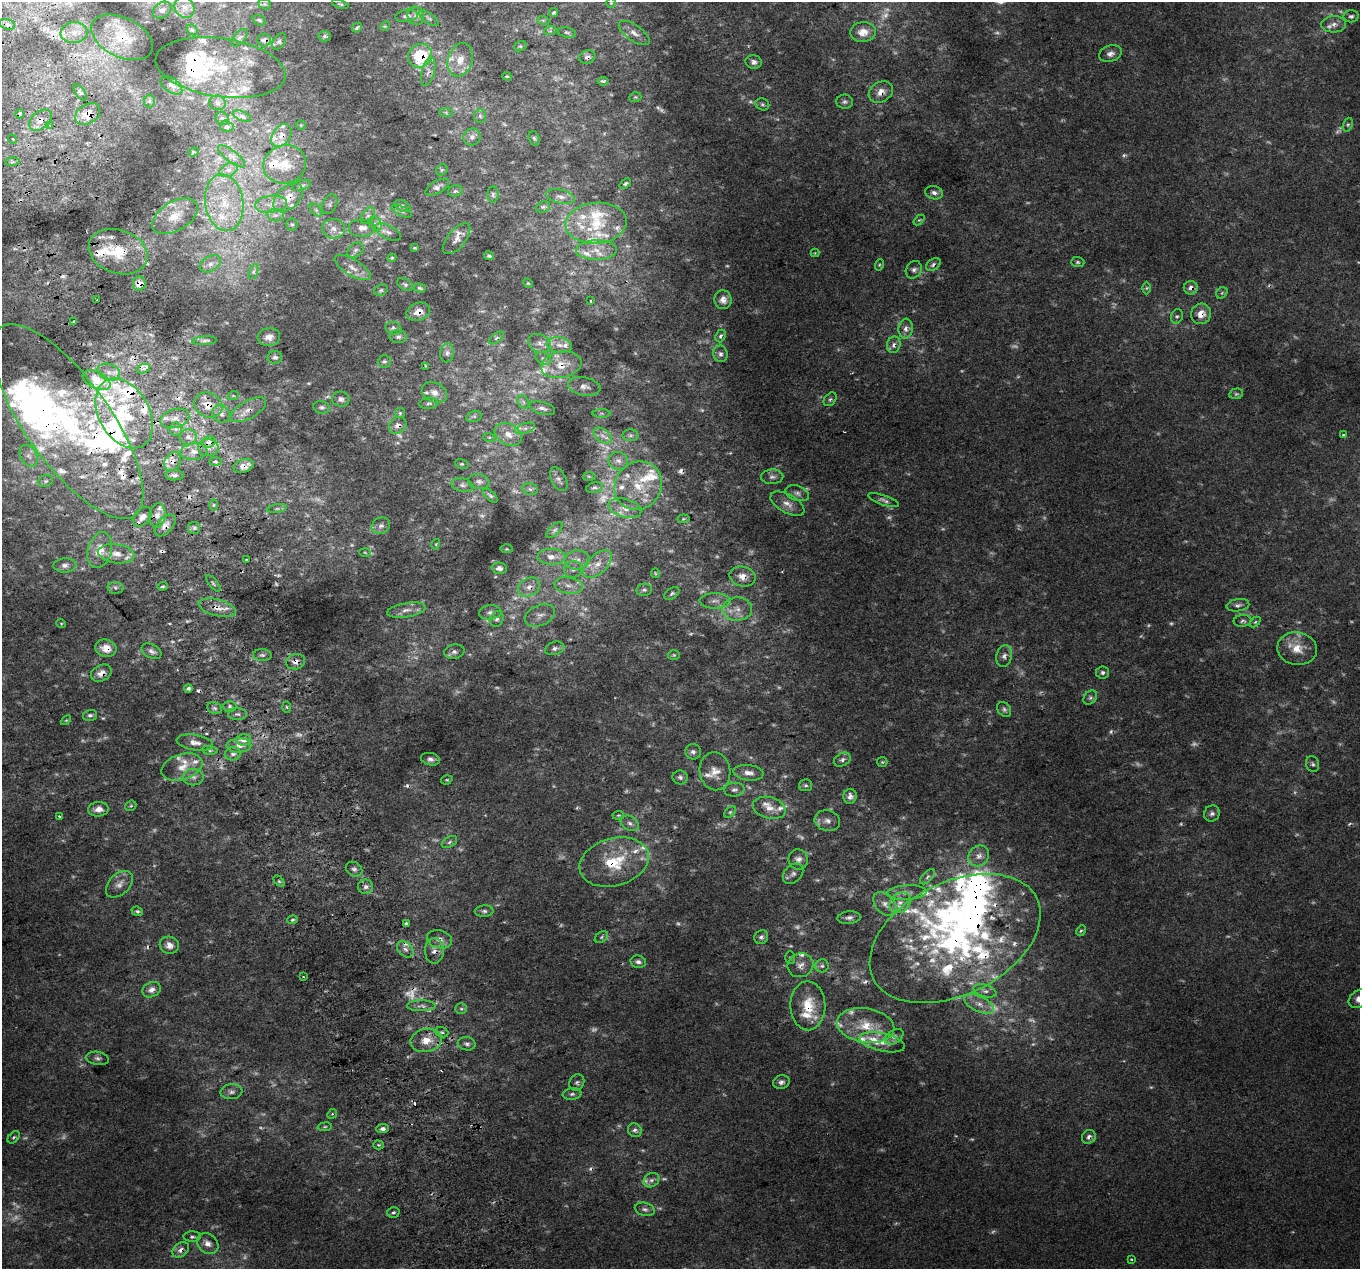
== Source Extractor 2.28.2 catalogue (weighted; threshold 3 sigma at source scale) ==
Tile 11 of 4 x 4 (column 3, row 3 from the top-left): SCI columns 2757-4114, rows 1407-2673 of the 5515 x 5290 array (HDU 1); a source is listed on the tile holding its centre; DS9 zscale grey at full resolution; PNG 1362 x 1271 px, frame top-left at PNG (2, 2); each listed source drawn as its Kron ellipse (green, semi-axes under 4 px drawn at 4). Shown black and unused: <1% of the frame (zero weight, under 2 of 3 exposures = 2% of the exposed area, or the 3 px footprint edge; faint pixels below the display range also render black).
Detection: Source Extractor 2.28.2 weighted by HDU 2 'WHT'; one run over the whole footprint, this tile lists its part. Background 0.00879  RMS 0.007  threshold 0.0314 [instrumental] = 3 sigma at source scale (4.5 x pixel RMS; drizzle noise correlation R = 1.50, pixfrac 1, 0.0396/0.0396 arcsec/px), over >= 5 px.
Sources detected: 614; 145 too faint to see at this stretch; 7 inside a brighter object's white glare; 21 cosmic-ray / hot-pixel residue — neither listed nor drawn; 96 inside a brighter listed object's ellipse — not listed separately; the other 345 listed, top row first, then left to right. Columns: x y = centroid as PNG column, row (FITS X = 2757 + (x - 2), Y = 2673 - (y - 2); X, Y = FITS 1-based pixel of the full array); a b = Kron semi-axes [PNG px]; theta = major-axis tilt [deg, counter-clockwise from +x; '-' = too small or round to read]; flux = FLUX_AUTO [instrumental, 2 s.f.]
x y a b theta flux
611 3 4 4 - 0.83
265 4 6 5 - 1.1
340 4 9 4 -18 1.2
184 7 11 9 -57 4.8
162 10 10 7 38 2.5
554 12 5 3 - 1.3
407 16 11 6 9 2.6
416 16 9 8 - 3.3
1351 16 7 6 - 2.1
429 18 11 5 -37 1.9
259 20 7 5 -21 1.3
543 20 6 4 -19 0.93
7 24 8 5 -18 1.9
1334 24 12 8 3 4.6
385 26 5 4 - 0.81
357 28 5 3 - 1.1
192 30 6 5 - 0.96
550 31 6 4 17 1
74 32 13 10 8 7.2
567 32 9 5 -11 1.5
863 32 13 10 5 8.9
634 33 18 8 -35 5.1
325 36 6 5 - 1.4
122 37 33 19 -26 23
240 38 11 5 48 1.9
264 40 7 6 - 3
279 41 9 6 55 1.9
520 46 6 5 - 1.2
1110 54 11 8 19 4
420 56 12 11 - 33
587 57 8 6 16 2.3
460 60 17 12 71 9.9
754 62 8 6 -9 2.8
221 68 65 29 -8 42
428 72 14 6 76 3.8
507 76 5 3 - 0.81
603 81 5 3 - 1
171 85 12 7 -35 2.9
80 92 9 4 -54 1.5
881 92 13 10 31 6.4
635 97 6 4 18 0.99
149 101 6 6 - 1.3
845 102 8 7 - 2
217 103 8 7 - 2.4
762 104 7 5 -30 1.5
446 112 7 4 -2 1.3
20 114 4 4 - 3
88 114 13 9 33 8.4
242 116 10 5 -24 1.8
480 116 7 6 - 2
222 118 7 6 - 1.6
40 120 13 8 38 6.2
50 125 4 3 - 0.99
301 125 4 4 - 0.69
1348 125 7 4 69 1.3
227 126 7 5 -15 1.3
281 135 12 8 55 5.4
472 137 9 8 - 3.3
534 138 7 5 -72 1.3
13 139 5 3 - 1.2
193 152 5 3 - 0.82
232 156 16 6 -37 3.2
12 162 7 4 1 1.4
285 164 21 19 17 16
229 170 10 6 26 3
442 170 6 5 - 1
625 183 6 4 40 1.5
302 185 10 5 16 2
437 187 13 6 29 3.1
455 191 7 5 14 1.5
934 193 9 6 -15 2.9
493 194 8 5 87 1.5
560 197 15 6 -13 4
288 198 17 11 44 10
224 203 28 19 -81 30
271 204 16 8 7 6.6
330 204 10 7 66 2.2
403 206 8 5 -27 1.7
543 207 7 5 21 1.6
316 210 7 4 -45 1.7
402 211 11 5 -24 1.9
275 215 8 6 -9 2.5
175 216 25 14 31 14
368 216 9 5 52 2.2
919 220 6 4 42 0.93
596 223 31 20 5 31
292 224 6 5 - 1.2
375 224 8 6 -52 2.1
362 228 13 9 0 5.4
334 229 11 10 - 5.5
388 232 14 7 -27 3.5
456 239 18 9 50 4.6
414 248 4 3 - 0.68
355 250 9 6 41 2.6
596 250 20 9 1 10
118 252 30 22 -19 28
815 253 4 4 - 0.66
489 256 5 4 - 1.2
392 258 4 4 - 0.79
1078 262 6 5 - 1.3
210 264 11 7 30 4.1
879 265 6 3 71 0.99
933 265 8 5 31 2.2
352 268 20 8 -31 6.6
914 270 9 7 55 2.6
253 272 8 3 71 1.3
528 283 5 4 - 0.77
139 284 7 6 - 6.6
405 284 9 5 -30 1.5
420 288 6 3 -15 1.1
1146 288 6 4 89 1.1
1191 288 7 6 - 4
381 290 7 5 28 1.4
1222 293 6 5 - 1.2
97 300 3 2 - 0.82
723 300 9 8 - 4.5
590 301 4 3 - 2.6
418 312 12 8 21 6.3
1201 314 10 10 - 7.5
1177 316 7 5 74 1.6
74 322 3 3 - 1.9
393 328 8 6 -16 2
906 329 10 7 85 4.3
720 336 6 5 - 1.8
269 337 11 9 7 5.3
398 337 8 6 -3 2.1
496 338 9 4 37 1.8
205 341 12 4 3 1.8
539 343 12 9 -25 4.5
559 345 12 7 -10 4.9
894 345 8 6 74 3
447 353 9 7 82 2.8
720 354 8 7 - 2.4
275 357 7 6 - 2.3
543 358 8 6 -29 2
384 361 6 6 - 1.5
561 365 20 13 11 14
426 366 3 3 - 0.65
143 369 7 4 18 1.9
109 372 12 8 -20 4.6
97 380 15 8 -26 13
584 386 16 9 -10 5
434 392 13 9 -25 5.3
1236 394 7 5 12 1.3
233 396 6 4 18 0.84
341 399 9 7 -9 2.6
830 399 8 5 48 1.5
523 402 7 5 -59 1.8
429 403 9 5 7 1.6
208 405 14 12 -25 11
322 407 8 6 -11 1.8
542 408 13 6 -17 3.1
248 410 20 8 29 7.4
124 413 38 25 -60 52
400 413 5 5 - 0.98
602 413 9 4 0 1.3
221 414 9 8 - 3.7
474 416 8 5 16 1.4
175 418 15 9 15 6
68 422 116 42 -55 170
398 425 9 7 34 3.9
525 428 10 5 18 3
176 429 6 6 - 1.7
508 434 14 10 -30 7.9
630 435 8 6 0 1.8
1343 435 3 3 - 1.2
602 436 10 6 -37 3.7
188 437 9 7 -4 3.6
489 437 6 4 -17 0.87
209 442 6 5 - 4.8
208 447 10 8 -2 4.5
194 452 13 8 5 6
29 456 11 8 -60 4.1
172 461 10 7 57 4
618 461 10 8 -19 3.6
215 462 6 3 -2 1
462 464 7 5 -13 1
244 466 10 6 16 6.3
174 475 9 5 0 2.1
589 476 6 4 -2 0.96
772 477 11 7 1 3
559 479 13 7 -62 2.7
46 481 8 6 21 1.7
479 482 10 7 -9 2.8
462 485 11 7 -14 2.9
638 486 25 23 51 23
594 488 8 5 14 1.8
530 489 8 5 -14 1.7
797 493 12 7 -19 3.1
490 496 9 4 -41 1.4
883 500 16 5 -19 2.6
787 504 19 9 -29 6.1
214 505 5 3 - 0.96
625 508 17 9 -15 6.5
277 509 9 4 11 1.3
157 515 12 8 83 4.7
142 517 11 7 49 4.1
683 519 6 4 7 0.9
165 525 13 7 47 5.5
381 526 9 8 - 3
194 528 6 6 - 1.7
554 530 10 5 43 1.9
436 544 5 3 - 0.67
507 549 6 3 -1 0.65
100 550 18 12 75 11
365 552 6 4 -3 0.88
116 554 18 9 -9 8.1
551 557 14 8 -2 6.9
247 560 3 3 - 1.6
577 560 12 9 6 6.1
597 564 17 9 42 9
65 565 11 7 3 3.2
499 568 8 5 -4 3.2
573 569 9 8 - 3.4
655 573 5 4 - 0.79
743 577 13 10 -12 8.1
213 583 10 3 -50 1.4
568 585 14 8 -8 5.6
162 586 5 4 - 1.1
529 587 12 8 27 5.8
115 588 8 6 -3 2
644 590 8 6 9 1.7
672 593 8 5 35 1.6
715 601 15 7 -1 5.2
1238 605 11 6 9 2.5
217 608 19 8 -15 7.7
737 609 15 11 1 8.7
406 610 19 7 10 5.5
490 612 11 7 7 3.2
540 615 16 10 23 5.5
497 619 8 6 66 2.4
1243 621 9 6 6 1.9
1255 622 6 4 45 1
61 623 5 3 - 0.66
106 648 10 8 -13 7.9
555 648 10 6 18 2.6
1297 649 20 16 -10 13
152 651 10 7 -27 2.7
454 652 10 7 10 2.7
262 655 9 6 -2 2
674 655 6 5 - 1
1004 656 11 7 76 3.4
296 662 9 7 17 4
1103 672 6 6 - 2
101 673 11 8 27 4.7
188 688 4 3 - 1.9
1090 697 8 5 49 1.8
229 706 7 5 0 1.5
287 707 5 3 - 0.84
215 708 7 5 -21 1.8
1004 709 8 6 -52 1.9
237 714 9 6 -1 2.1
90 715 7 5 14 1.7
66 720 6 3 44 0.85
244 740 7 6 - 5.9
195 743 18 8 -10 5.6
239 746 12 7 1 5.7
210 750 8 4 -8 1.2
693 752 8 7 - 2.4
233 754 8 6 11 2.8
430 759 9 6 -11 2.9
842 760 9 6 30 2.5
882 762 5 5 - 1
1313 764 8 6 -69 1.8
182 767 21 12 18 11
715 771 19 15 -81 8.9
748 773 15 8 -6 4.9
193 777 10 8 -1 3.9
680 777 7 7 - 2
447 780 6 4 18 0.91
806 785 7 6 - 1.4
734 790 10 7 7 2.5
850 796 7 6 - 3.8
131 806 6 5 - 0.99
769 808 17 10 -16 7.5
98 809 10 7 5 4.7
730 812 7 4 45 1.3
1212 813 8 7 - 2.4
618 815 6 4 7 0.85
59 817 3 3 - 3.7
827 821 13 10 -12 4.6
630 823 9 7 -29 2.6
449 842 8 5 28 1.8
979 856 11 9 50 4.8
798 859 10 10 - 3.9
614 862 35 24 15 34
354 869 9 6 -33 2.4
793 874 11 8 44 3.1
927 877 9 5 46 2.2
279 881 6 4 -45 1.2
119 884 16 10 44 5.6
366 887 7 7 - 2.7
907 892 20 7 3 5.6
900 903 11 9 42 5.6
885 904 13 9 -49 5.4
137 911 6 4 -21 1.3
484 911 9 6 4 2.1
849 918 11 6 6 2.9
292 920 5 4 - 1.1
406 924 3 3 - 11
1081 931 5 4 - 0.99
601 937 7 5 38 1.5
761 937 7 6 - 2.1
955 938 91 56 26 230
439 939 13 9 -14 4.6
169 945 9 8 - 4.6
405 949 9 7 -44 3.4
434 951 12 9 90 5.1
790 958 6 5 - 1
638 962 8 6 -13 2.6
800 965 13 11 20 5.3
822 966 6 6 - 1.9
303 977 3 2 - 0.93
151 990 9 7 27 3.9
985 991 12 6 -17 2.7
1359 999 11 8 33 5
979 1004 16 7 -26 6.1
421 1006 14 5 1 3.3
808 1006 24 17 -89 21
461 1009 6 5 - 1.4
866 1026 29 17 -9 22
442 1032 7 5 -20 1.4
894 1037 10 6 32 2.7
426 1040 16 11 11 11
882 1042 23 9 -13 8.5
467 1044 9 6 -11 2.3
98 1058 11 6 -9 2.5
577 1082 8 7 - 1.9
781 1082 8 6 17 2.5
231 1092 11 7 6 3
572 1094 9 6 7 2
332 1114 5 4 - 0.96
325 1127 7 3 8 0.93
382 1129 6 4 5 2.6
635 1130 7 6 - 2.2
14 1137 7 4 47 1.4
1089 1137 7 6 - 2.9
378 1145 5 4 - 0.92
651 1180 8 7 - 2.7
645 1209 10 6 -14 2.6
393 1212 6 5 - 1.5
192 1237 9 5 0 1.5
208 1243 12 9 -39 4.9
181 1250 9 6 42 4.1
1131 1259 3 2 - 0.93
Overlapping masked pixels (flux is a lower limit): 42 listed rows (the first 20) at x y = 122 37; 264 40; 420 56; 587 57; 428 72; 881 92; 20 114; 88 114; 40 120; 281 135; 288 198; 118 252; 933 265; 139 284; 1191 288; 418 312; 1201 314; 894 345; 561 365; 208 405
Isophote crosses this tile's border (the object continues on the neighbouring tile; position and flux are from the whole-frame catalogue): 2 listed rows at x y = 68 422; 1359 999